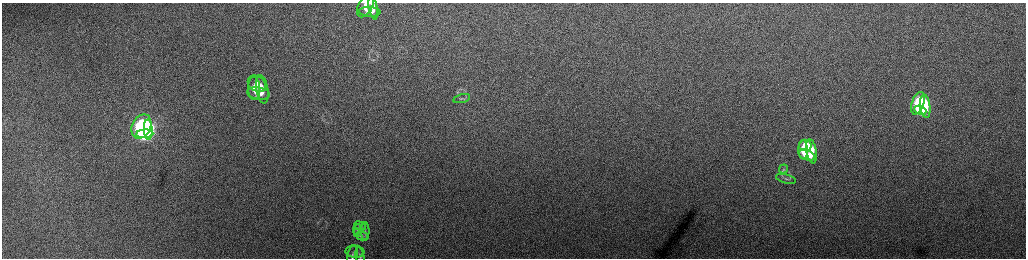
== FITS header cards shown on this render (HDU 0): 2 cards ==
NAXIS1  =                 2048 /fastest changing axis
NAXIS2  =                  512 /next to fastest changing axis

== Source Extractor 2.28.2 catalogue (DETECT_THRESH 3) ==
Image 2048 x 512 px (HDU 0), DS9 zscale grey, zoomed out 1/2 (1 PNG px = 2 x 2 image px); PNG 1028 x 260 px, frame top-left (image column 1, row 511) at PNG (2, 3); each listed source drawn as its Kron ellipse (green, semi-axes under 4 px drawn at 4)
Background 159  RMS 1.8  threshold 5.34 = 3 sigma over >= 5 px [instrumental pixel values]
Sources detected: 28; all 28 listed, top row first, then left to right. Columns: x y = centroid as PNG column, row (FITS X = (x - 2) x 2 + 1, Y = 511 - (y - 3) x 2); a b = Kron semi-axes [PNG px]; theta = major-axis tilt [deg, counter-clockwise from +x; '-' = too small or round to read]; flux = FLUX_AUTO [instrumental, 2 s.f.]
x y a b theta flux
365 6 12 7 61 2800
373 8 12 4 -79 1900
370 12 11 4 -4 2300
257 84 10 7 -35 3400
254 88 11 6 -88 3500
262 89 14 6 -80 3800
258 93 11 6 -8 3500
462 98 8 3 14 700
918 103 12 6 70 22000
925 106 12 5 -83 16000
920 110 6 4 -22 10000
141 126 13 9 64 90000
148 130 10 3 -87 44000
145 134 8 4 4 43000
805 145 6 5 - 6700
803 150 9 4 -89 7500
811 151 12 5 -79 8300
807 155 8 5 -20 7300
783 169 4 3 - 470
786 179 10 2 -15 550
360 226 6 4 -22 620
357 229 5 3 - 510
365 231 9 3 -89 730
357 233 4 3 - 410
362 236 6 3 -15 710
355 252 9 6 -5 1400
352 256 11 5 78 1000
360 256 9 4 -79 730
At the frame edge (FLAGS 8, measured only in part): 3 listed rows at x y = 365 6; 352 256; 360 256